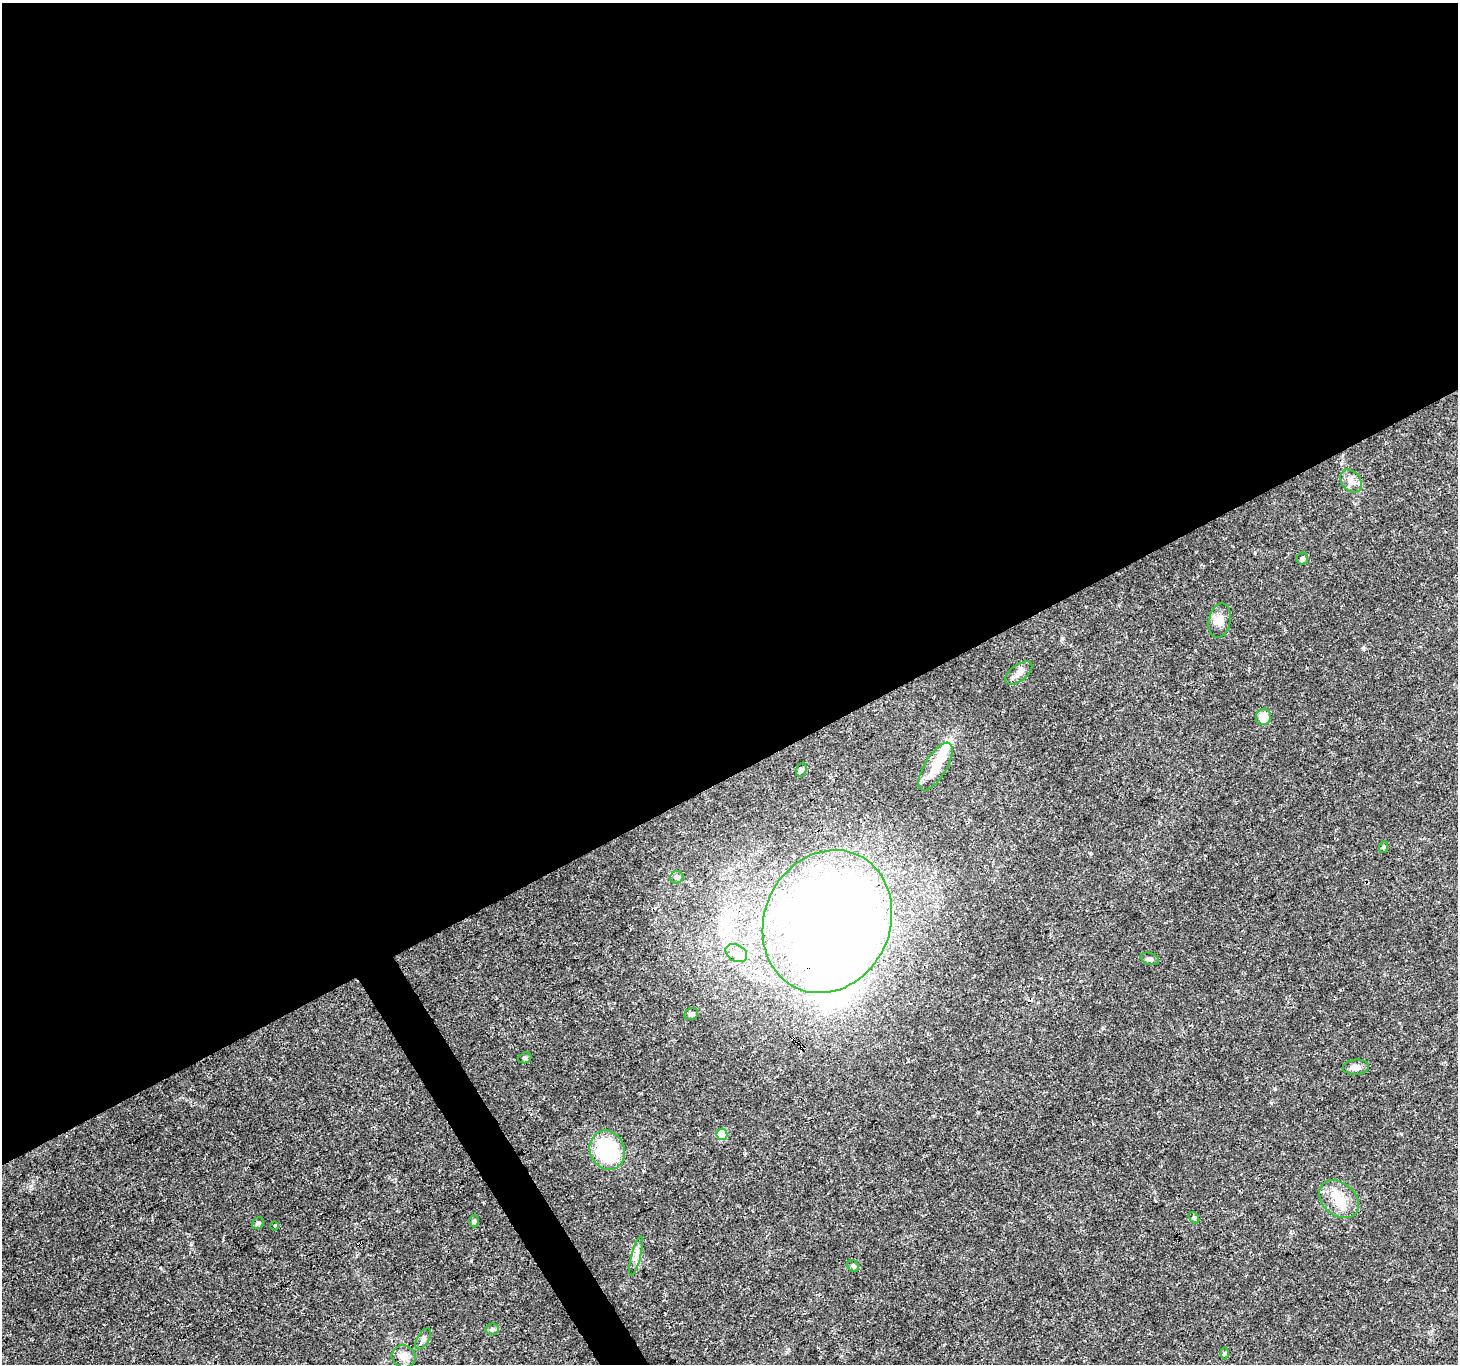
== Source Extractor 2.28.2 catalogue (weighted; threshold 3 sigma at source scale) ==
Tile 2 of 4 x 4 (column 2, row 1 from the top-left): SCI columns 1458-2913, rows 4195-5556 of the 5830 x 5727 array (HDU 1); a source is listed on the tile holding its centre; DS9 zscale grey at full resolution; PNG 1460 x 1366 px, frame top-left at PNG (2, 3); each listed source drawn as its Kron ellipse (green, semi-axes under 4 px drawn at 4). Shown black and unused: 58% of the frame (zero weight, under 3 of 4 exposures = <1% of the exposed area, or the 3 px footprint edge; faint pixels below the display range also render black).
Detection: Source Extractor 2.28.2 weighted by HDU 2 'WHT'; one run over the whole footprint, this tile lists its part. Background 0.0247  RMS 0.002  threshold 0.00883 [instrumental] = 3 sigma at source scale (4.5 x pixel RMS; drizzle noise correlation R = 1.50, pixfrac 1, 0.0396/0.0396 arcsec/px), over >= 5 px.
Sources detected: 31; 3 inside a brighter object's white glare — neither listed nor drawn; the other 28 listed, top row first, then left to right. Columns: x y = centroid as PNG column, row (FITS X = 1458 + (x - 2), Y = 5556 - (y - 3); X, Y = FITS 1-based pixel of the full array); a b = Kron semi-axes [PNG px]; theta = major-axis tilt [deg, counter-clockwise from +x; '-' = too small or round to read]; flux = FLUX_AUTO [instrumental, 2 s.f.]
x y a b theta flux
1351 481 13 9 -50 1.5
1302 559 6 5 - 0.52
1220 620 17 11 77 1.8
1019 673 16 8 37 1.3
1263 717 8 7 - 3.1
935 767 27 11 59 3.8
801 770 7 5 70 0.43
1384 847 6 3 71 0.23
677 877 7 6 - 0.47
827 922 73 63 65 310
736 953 11 8 -30 1.4
1150 959 9 6 -18 0.55
691 1014 7 5 32 0.56
525 1058 7 5 20 0.34
1356 1067 13 7 5 1.1
722 1134 6 5 - 6.5
607 1150 20 17 -69 17
1339 1199 22 16 -41 4.1
1194 1218 6 4 -52 0.29
474 1221 6 4 90 0.33
258 1223 7 5 43 0.34
275 1226 4 3 - 0.19
636 1256 20 4 76 1.1
853 1266 6 5 - 0.34
492 1329 7 5 3 0.39
423 1339 11 6 60 0.71
1224 1353 6 4 89 0.27
404 1356 12 11 - 1.9
Overlapping masked pixels (flux is a lower limit): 1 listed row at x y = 827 922
Unlisted compact peaks at least as high as the median listed source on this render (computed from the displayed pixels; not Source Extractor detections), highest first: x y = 31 1186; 1363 648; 1091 853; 1275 1089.